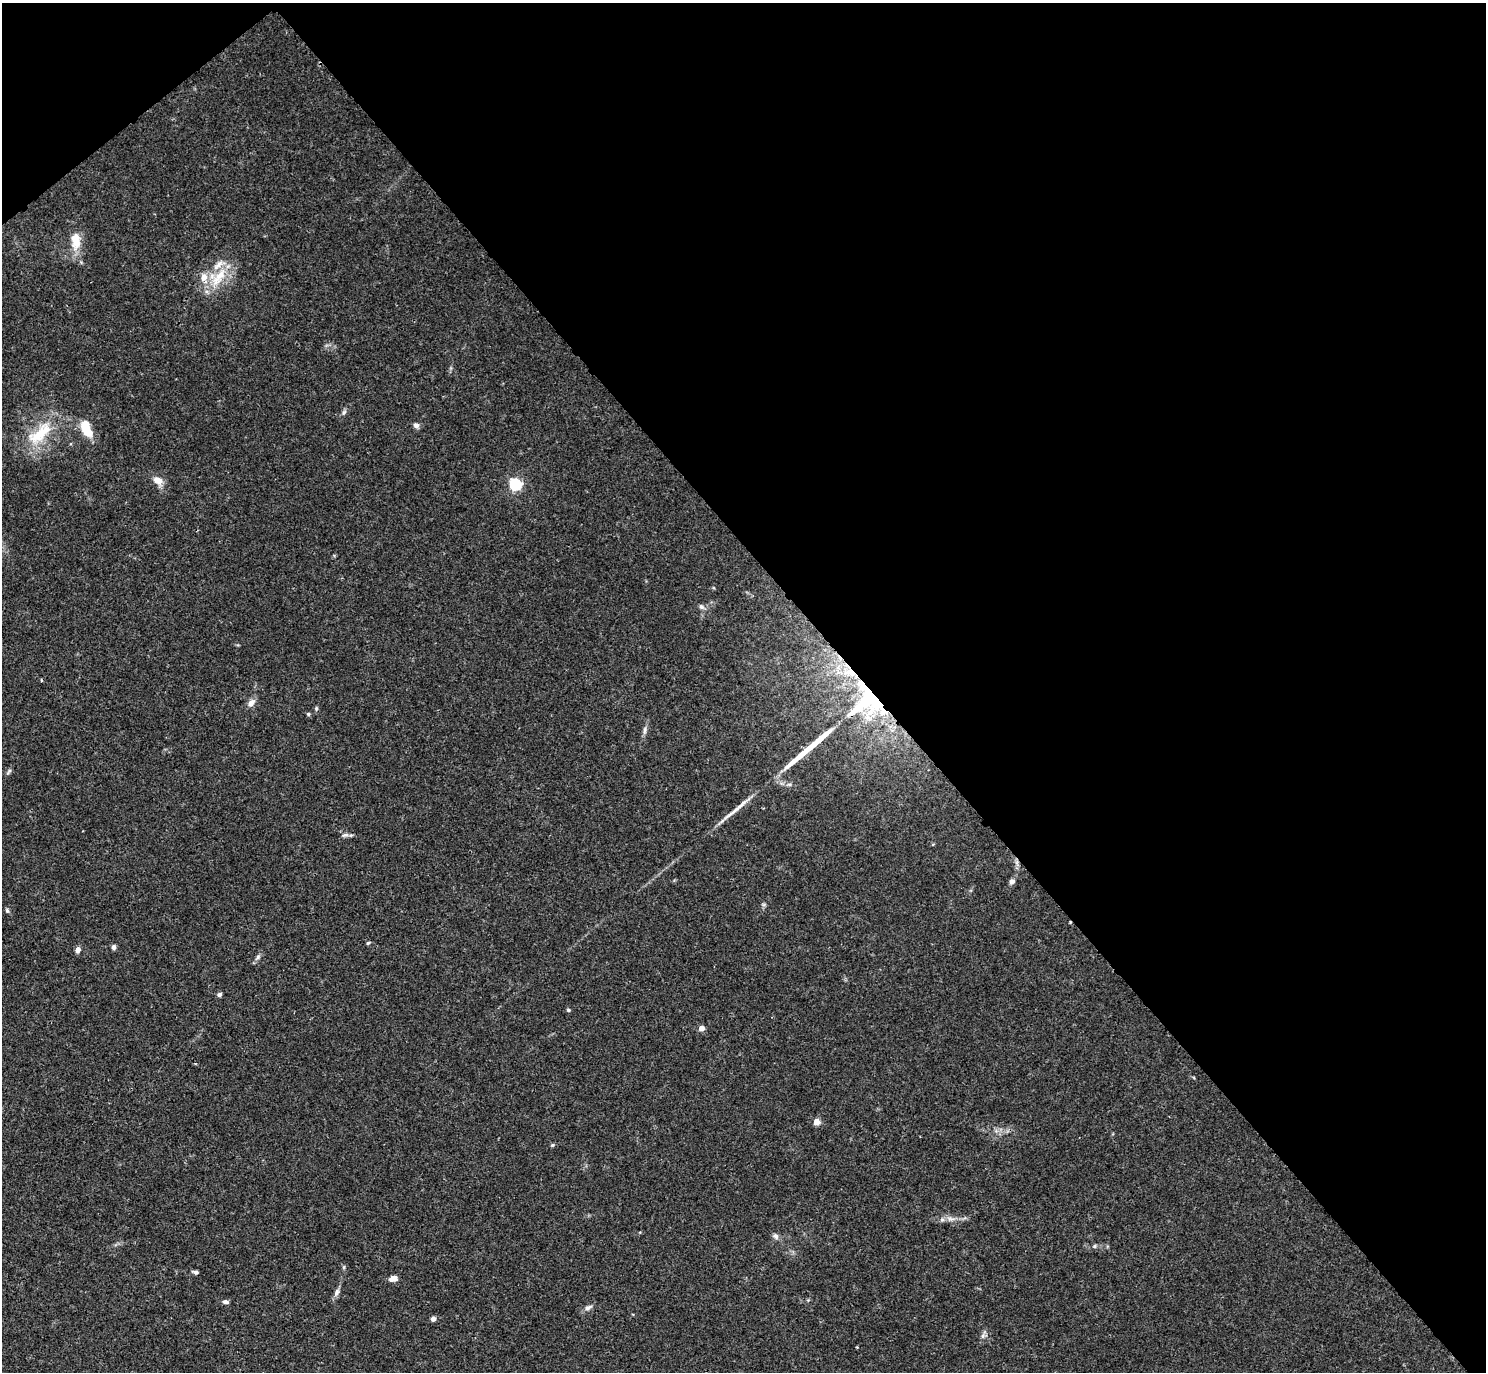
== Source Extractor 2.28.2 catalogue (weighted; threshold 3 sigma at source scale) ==
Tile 3 of 4 x 4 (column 3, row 1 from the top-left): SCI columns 2993-4476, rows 4431-5800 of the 5981 x 5978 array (HDU 1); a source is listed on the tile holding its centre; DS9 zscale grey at full resolution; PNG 1488 x 1374 px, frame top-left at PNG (2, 3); no overlay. Shown black and unused: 43% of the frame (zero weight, under 3 of 4 exposures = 2% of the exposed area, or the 3 px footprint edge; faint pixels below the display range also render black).
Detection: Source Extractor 2.28.2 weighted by HDU 2 'WHT'; one run over the whole footprint, this tile lists its part. Background 0.0261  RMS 0.0024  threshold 0.0106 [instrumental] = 3 sigma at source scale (4.5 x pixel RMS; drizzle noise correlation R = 1.50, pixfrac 1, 0.05/0.05 arcsec/px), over >= 5 px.
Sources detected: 45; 1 inside a brighter object's white glare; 2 long thin detections or spike segments (spike, bleed or trail) — not listed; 2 inside a brighter listed object's ellipse — not listed separately; the other 40 listed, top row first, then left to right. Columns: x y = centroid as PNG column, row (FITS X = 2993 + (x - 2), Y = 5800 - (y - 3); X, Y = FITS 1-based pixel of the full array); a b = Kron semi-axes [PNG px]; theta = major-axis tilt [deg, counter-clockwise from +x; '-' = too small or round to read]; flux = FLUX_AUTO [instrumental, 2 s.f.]
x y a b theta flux
76 241 25 13 -89 4.3
204 277 11 9 82 2.3
218 277 36 12 54 6.9
344 412 7 5 71 0.57
416 425 7 6 - 0.85
86 430 14 9 -62 5.5
40 434 46 18 41 10
158 480 11 7 -28 2.3
515 484 5 5 - 37
701 607 8 6 -42 0.71
849 672 23 11 -16 6.2
867 701 35 28 43 35
251 703 11 7 52 1.4
316 708 6 4 71 0.36
308 714 5 4 - 0.36
645 730 12 4 83 0.78
9 771 10 4 50 0.45
345 835 10 5 14 0.7
1012 881 7 6 - 0.81
7 910 7 4 -63 0.4
368 943 5 4 - 0.33
114 947 4 4 - 1.1
78 950 5 5 - 1.4
258 957 7 5 48 0.54
219 994 6 5 - 0.53
568 1010 5 4 - 0.34
702 1028 4 4 - 2.2
817 1122 4 4 - 3.7
552 1145 5 5 - 0.29
951 1219 13 4 -9 1
776 1236 9 7 -51 0.76
1095 1246 6 5 - 0.41
196 1272 5 4 - 0.73
393 1279 9 6 12 1.5
337 1292 11 6 62 0.86
808 1300 5 5 - 0.26
225 1302 7 5 -11 0.64
588 1308 11 6 24 0.89
433 1319 4 4 - 1.6
983 1336 7 5 60 0.61
Overlapping masked pixels (flux is a lower limit): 2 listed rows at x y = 849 672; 867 701